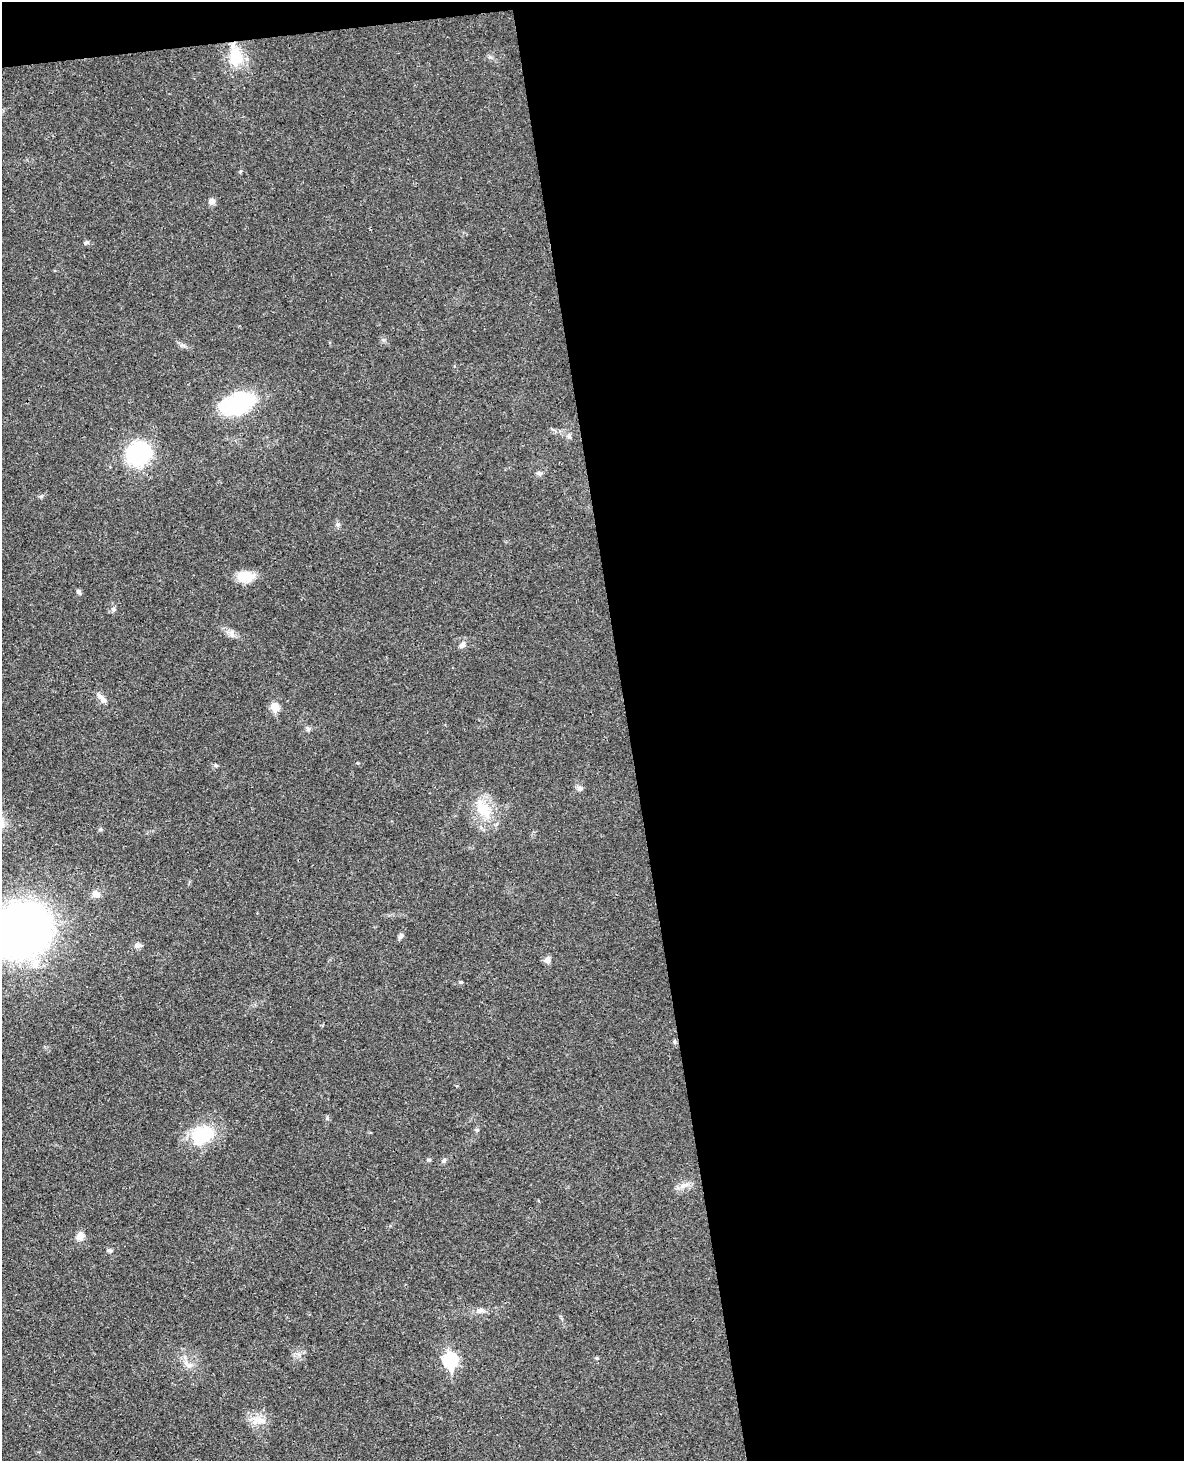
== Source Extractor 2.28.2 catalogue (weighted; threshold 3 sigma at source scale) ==
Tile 4 of 4 x 3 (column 4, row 1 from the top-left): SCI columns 3606-4787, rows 3172-4630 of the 4843 x 4777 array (HDU 1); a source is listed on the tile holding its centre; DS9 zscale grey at full resolution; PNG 1186 x 1463 px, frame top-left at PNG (2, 2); no overlay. Shown black and unused: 48% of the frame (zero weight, under 3 of 4 exposures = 6% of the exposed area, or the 3 px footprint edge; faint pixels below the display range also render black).
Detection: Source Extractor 2.28.2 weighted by HDU 2 'WHT'; one run over the whole footprint, this tile lists its part. Background 0.0328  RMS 0.0041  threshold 0.0186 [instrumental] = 3 sigma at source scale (4.5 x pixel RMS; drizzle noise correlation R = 1.50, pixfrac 1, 0.05/0.05 arcsec/px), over >= 5 px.
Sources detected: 32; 1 inside a brighter listed object's ellipse — not listed separately; the other 31 listed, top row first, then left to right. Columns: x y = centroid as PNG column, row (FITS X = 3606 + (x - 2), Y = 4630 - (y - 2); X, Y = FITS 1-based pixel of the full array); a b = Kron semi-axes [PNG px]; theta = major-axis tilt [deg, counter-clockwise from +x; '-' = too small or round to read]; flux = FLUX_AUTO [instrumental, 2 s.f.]
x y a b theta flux
236 57 23 15 87 13
212 201 8 8 - 1.7
86 242 7 5 32 0.79
238 404 29 17 22 40
569 436 7 6 - 0.95
138 453 19 18 - 44
337 524 7 4 -89 0.82
246 576 22 13 -1 6.5
79 591 6 5 - 1
113 609 7 4 -72 0.73
232 634 9 8 - 1.9
462 645 10 6 52 1.6
102 698 17 6 -47 2.3
275 707 5 5 - 11
580 788 8 7 - 1.3
483 809 26 14 -56 12
96 894 11 8 -25 2.5
21 930 61 55 22 190
401 936 8 6 59 1.1
138 945 10 6 4 1.4
547 960 8 8 - 1.9
327 1118 6 5 - 0.68
202 1135 31 22 31 18
444 1160 7 6 - 0.87
684 1185 12 6 18 2.3
80 1236 9 8 - 3.4
110 1251 7 5 -32 0.82
480 1310 11 6 5 1.6
450 1360 8 7 - 63
189 1365 11 4 8 1.4
259 1420 20 10 4 4.7
Isophote crosses this tile's border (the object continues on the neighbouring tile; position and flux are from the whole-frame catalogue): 1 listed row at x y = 21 930
Unlisted compact peaks at least as high as the median listed source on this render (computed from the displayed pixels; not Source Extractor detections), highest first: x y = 460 982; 308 729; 539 473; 41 496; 383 340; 597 1358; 215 765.